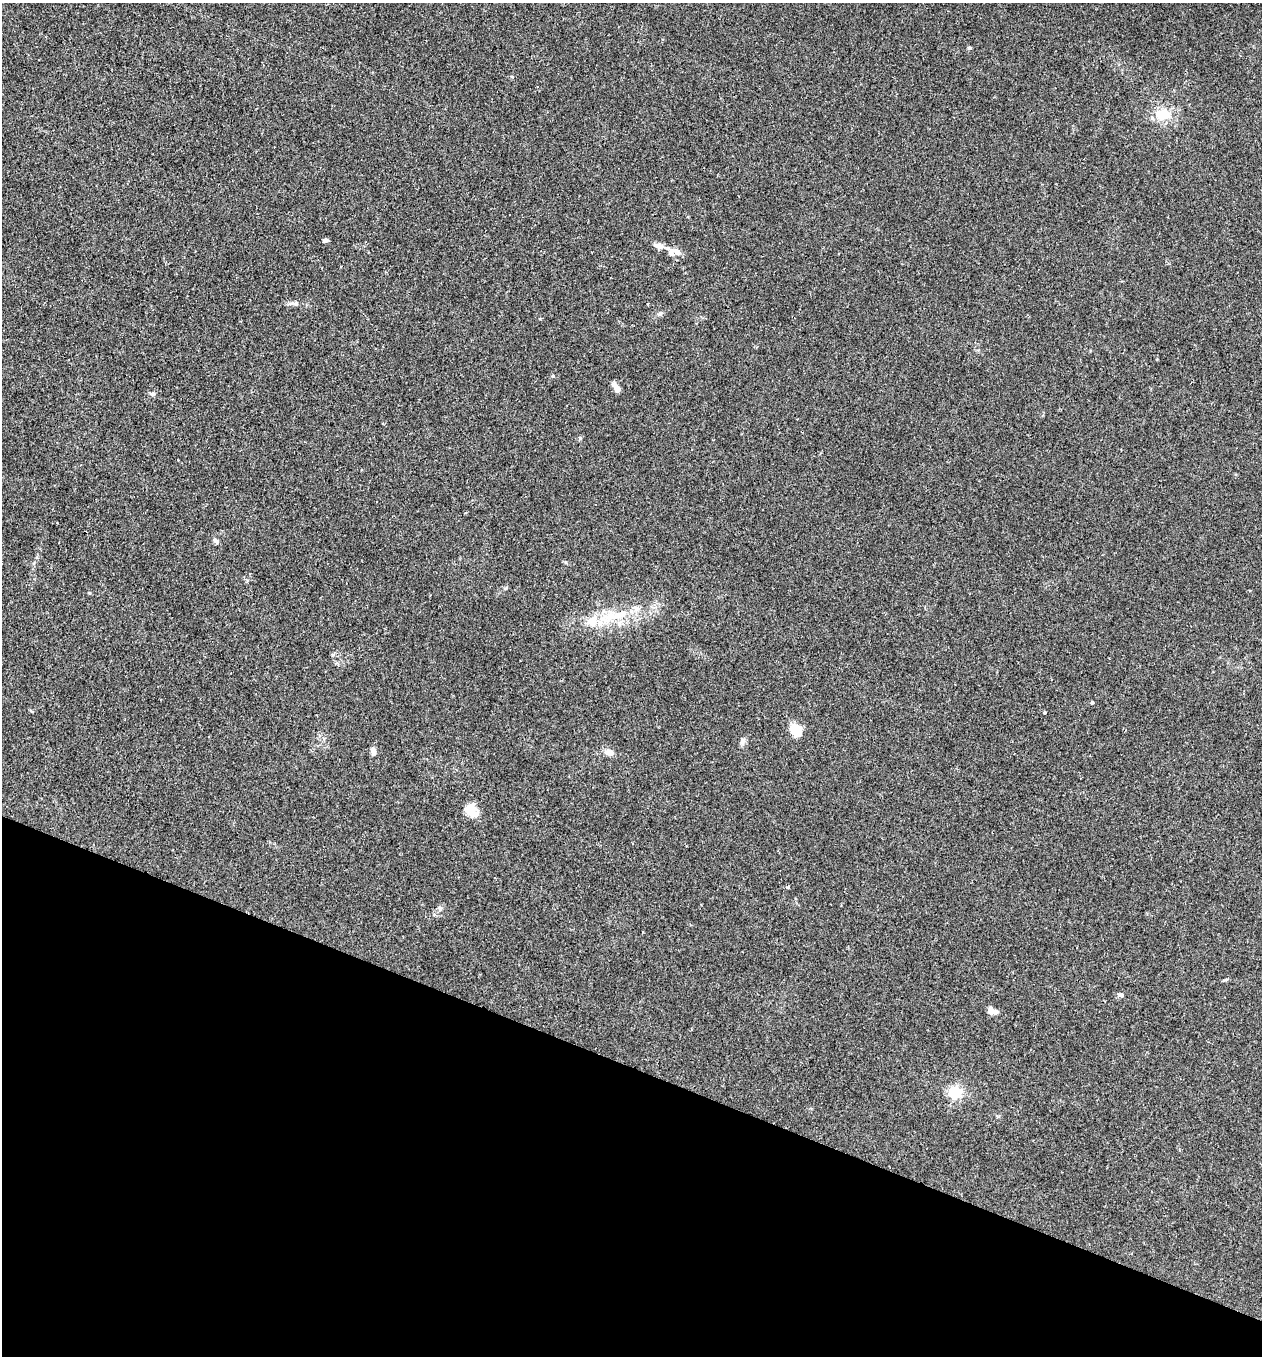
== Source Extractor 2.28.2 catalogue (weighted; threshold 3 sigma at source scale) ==
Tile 15 of 4 x 4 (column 3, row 4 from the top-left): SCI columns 2650-3909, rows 1-1354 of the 5430 x 5416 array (HDU 1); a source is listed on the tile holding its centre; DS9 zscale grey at full resolution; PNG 1264 x 1358 px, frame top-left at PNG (2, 3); no overlay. Shown black and unused: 21% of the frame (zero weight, under 2 of 3 exposures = <1% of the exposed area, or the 3 px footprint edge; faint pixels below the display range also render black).
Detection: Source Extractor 2.28.2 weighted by HDU 2 'WHT'; one run over the whole footprint, this tile lists its part. Background 0.034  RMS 0.0054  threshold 0.0242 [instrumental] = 3 sigma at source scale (4.5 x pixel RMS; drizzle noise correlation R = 1.50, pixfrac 1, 0.05/0.05 arcsec/px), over >= 5 px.
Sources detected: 27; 3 inside a brighter listed object's ellipse — not listed separately; the other 24 listed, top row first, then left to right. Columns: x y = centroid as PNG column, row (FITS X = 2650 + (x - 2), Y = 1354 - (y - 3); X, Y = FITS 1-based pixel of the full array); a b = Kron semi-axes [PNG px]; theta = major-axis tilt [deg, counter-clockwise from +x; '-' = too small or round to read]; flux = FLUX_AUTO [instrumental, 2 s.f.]
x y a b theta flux
970 48 5 4 - 0.69
1163 114 21 15 2 12
325 240 6 4 3 1.4
659 246 13 7 -20 3.4
677 251 11 7 -35 3.1
293 303 14 5 4 2.1
616 388 10 5 -60 3.7
152 394 7 5 14 1.1
580 438 5 4 - 0.64
216 541 8 5 -44 1.3
620 615 32 10 16 15
1092 702 4 3 - 1.2
1045 712 3 3 - 1.3
796 729 9 7 -50 18
742 741 9 7 79 1.6
373 751 7 5 -76 2.7
609 752 9 7 -12 3.8
471 810 16 11 -55 7.8
788 887 4 4 - 0.68
440 908 6 5 - 0.91
1226 980 7 3 19 0.67
1121 995 6 5 - 1.3
990 1010 9 7 83 2.2
955 1092 6 5 - 87
Unlisted compact peaks at least as high as the median listed source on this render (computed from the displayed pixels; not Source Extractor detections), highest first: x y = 553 376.